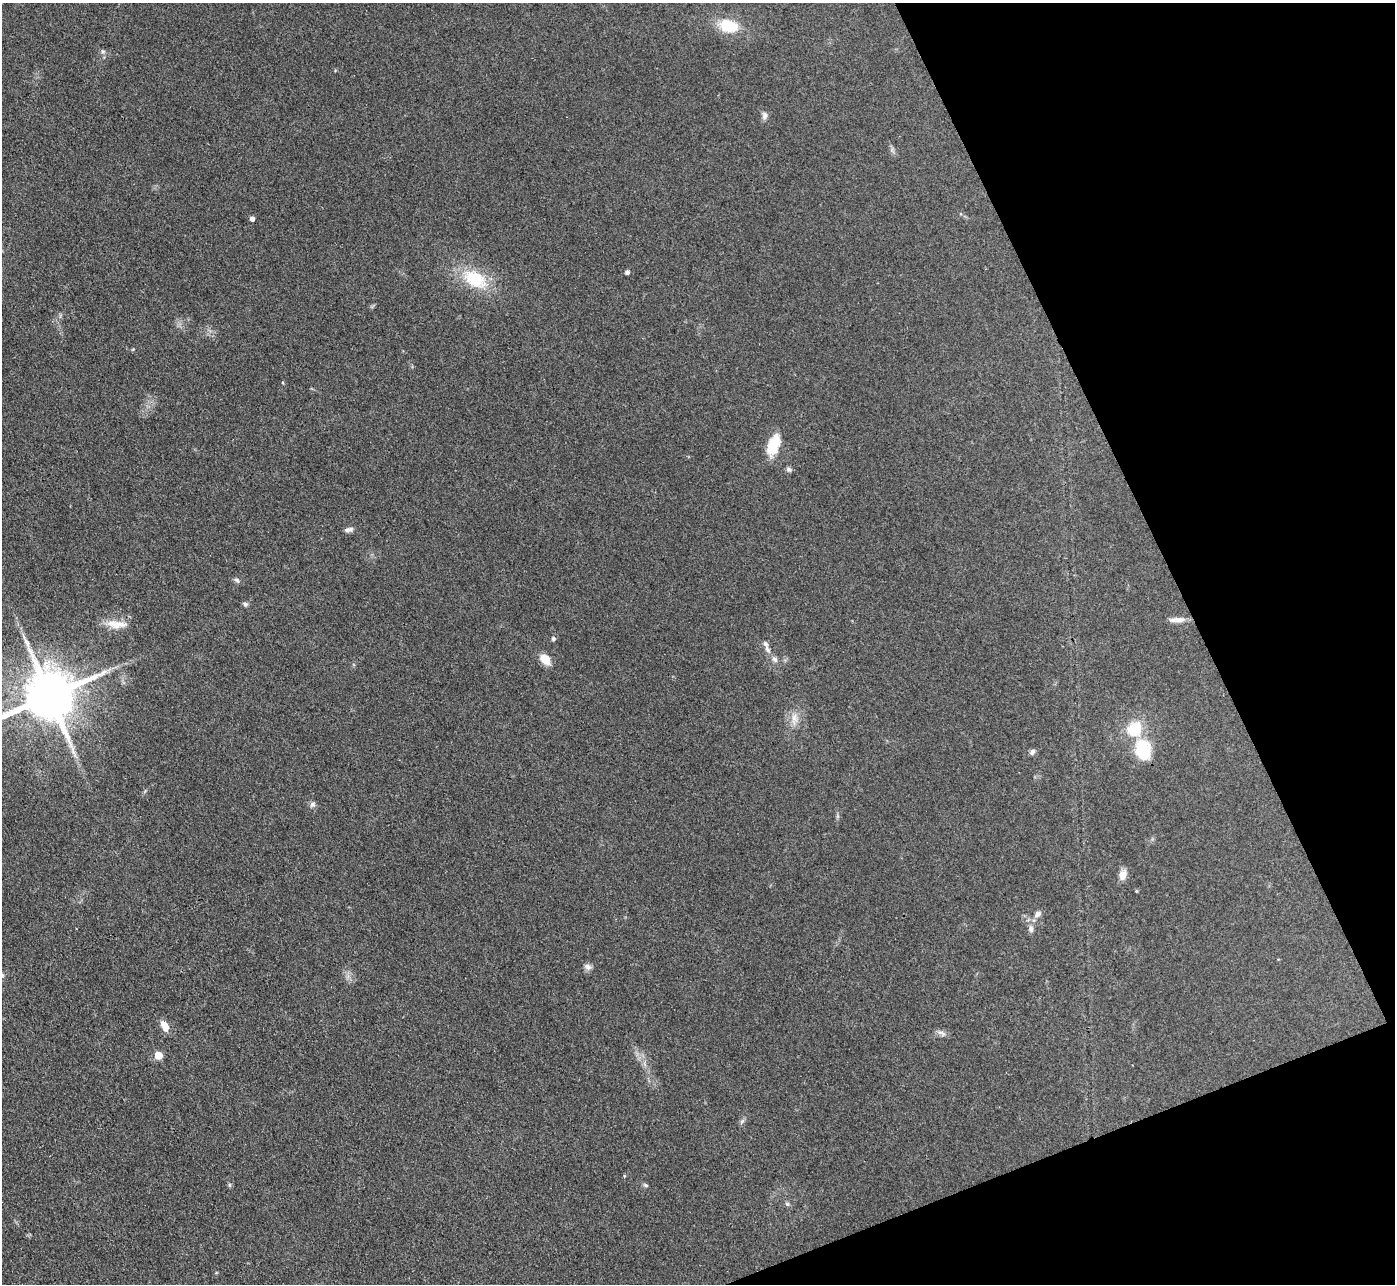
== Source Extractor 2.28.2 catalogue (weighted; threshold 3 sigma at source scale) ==
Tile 12 of 4 x 4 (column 4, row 3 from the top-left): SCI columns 4182-5574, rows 1434-2715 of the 5575 x 5562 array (HDU 1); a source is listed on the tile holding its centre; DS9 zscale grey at full resolution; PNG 1397 x 1286 px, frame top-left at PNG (2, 3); no overlay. Shown black and unused: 19% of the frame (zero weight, under 3 of 4 exposures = <1% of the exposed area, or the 3 px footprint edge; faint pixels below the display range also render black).
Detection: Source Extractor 2.28.2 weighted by HDU 2 'WHT'; one run over the whole footprint, this tile lists its part. Background 0.134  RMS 0.0072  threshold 0.0325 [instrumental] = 3 sigma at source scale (4.5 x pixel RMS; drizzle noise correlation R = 1.50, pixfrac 1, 0.05/0.05 arcsec/px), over >= 5 px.
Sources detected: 34; all 34 listed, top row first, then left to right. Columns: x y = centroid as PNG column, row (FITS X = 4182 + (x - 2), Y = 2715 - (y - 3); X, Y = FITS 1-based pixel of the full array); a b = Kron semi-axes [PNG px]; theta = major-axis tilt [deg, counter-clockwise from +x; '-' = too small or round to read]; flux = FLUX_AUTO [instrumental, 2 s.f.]
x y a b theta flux
729 26 17 12 -13 26
103 51 7 4 0 1.3
764 115 10 7 90 2.7
252 218 4 4 - 2.9
627 272 4 4 - 2.5
475 279 29 17 -29 34
773 445 25 12 70 19
789 469 7 6 - 1.7
349 530 12 6 8 2.7
237 580 8 5 -27 1.6
245 604 7 5 -16 1.5
1177 620 20 6 1 5.6
116 624 28 9 -6 11
553 638 5 5 - 1.6
765 644 10 7 -50 2.7
545 659 11 8 -48 11
775 659 8 7 - 2.5
49 696 16 14 25 4500
794 718 14 9 88 6.5
1134 729 22 19 43 22
1143 750 24 17 -81 29
1032 752 8 5 57 2
312 804 9 6 39 2
1123 875 13 9 73 5.4
1038 914 10 7 38 3.2
1031 929 10 7 -87 2.8
588 967 10 7 -20 2.8
165 1026 11 7 -60 8.8
941 1033 14 5 -17 2.7
158 1055 5 5 - 21
742 1121 6 5 - 1.5
230 1185 6 4 -71 0.99
645 1185 8 4 -27 1.2
787 1204 6 5 - 1.2
Isophote crosses this tile's border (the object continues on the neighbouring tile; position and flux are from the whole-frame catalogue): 1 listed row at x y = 49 696